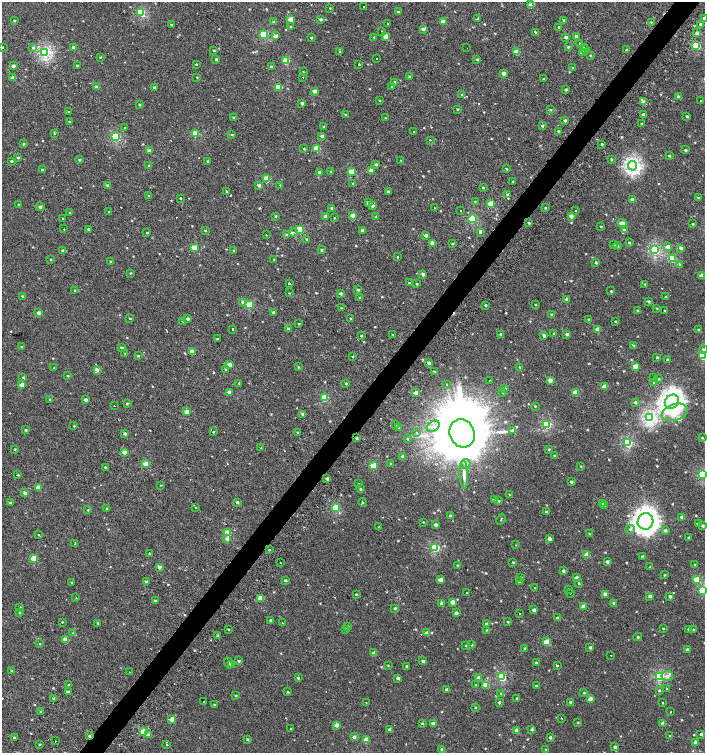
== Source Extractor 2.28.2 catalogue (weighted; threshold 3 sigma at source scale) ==
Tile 10 of 4 x 4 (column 2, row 3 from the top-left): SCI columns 1638-3043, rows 1530-3030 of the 6057 x 6034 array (HDU 1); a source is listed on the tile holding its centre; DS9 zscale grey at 2 x 2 block average (1 PNG px = mean of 2 x 2 image px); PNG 707 x 755 px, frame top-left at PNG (2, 2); each listed source drawn as its Kron ellipse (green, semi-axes under 4 px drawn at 4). Shown black and unused: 4% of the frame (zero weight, under 2 of 3 exposures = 2% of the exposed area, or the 3 px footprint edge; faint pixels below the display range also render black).
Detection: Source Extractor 2.28.2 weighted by HDU 2 'WHT'; one run over the whole footprint, this tile lists its part. Background 7.35e-04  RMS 0.0038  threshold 0.0169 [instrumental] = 3 sigma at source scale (4.5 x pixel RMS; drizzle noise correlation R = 1.50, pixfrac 1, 0.0396/0.0396 arcsec/px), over >= 5 px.
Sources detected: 649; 12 cosmic-ray / hot-pixel residue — neither listed nor drawn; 1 coinciding with a brighter row at this scale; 6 inside a brighter listed object's ellipse — not listed separately; of the other 630, all 500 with FLUX_AUTO >= 0.529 (the completeness limit of this list) listed and drawn (130 fainter detections not listed), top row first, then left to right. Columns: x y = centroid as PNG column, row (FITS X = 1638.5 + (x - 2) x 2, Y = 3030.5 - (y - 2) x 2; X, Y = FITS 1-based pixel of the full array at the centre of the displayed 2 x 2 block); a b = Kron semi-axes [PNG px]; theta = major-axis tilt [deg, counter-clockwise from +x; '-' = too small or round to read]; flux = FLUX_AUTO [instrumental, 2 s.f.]
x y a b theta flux
531 5 3 3 - 7.3
363 6 2 2 - 0.58
330 8 3 2 - 0.53
141 12 4 3 - 50
398 12 2 2 - 0.73
704 18 3 3 - 2.2
291 19 3 3 - 11
321 19 3 3 - 1.8
477 19 2 2 - 8.4
564 20 3 3 - 1.1
14 21 3 2 - 0.94
443 21 3 2 - 7.9
274 22 3 3 - 2.2
651 22 3 3 - 0.79
387 23 2 2 - 1.8
701 24 3 2 - 3.6
171 25 3 3 - 0.82
291 27 3 2 - 0.87
559 27 3 2 - 1.2
423 29 4 3 - 2.5
382 31 2 2 - 2.4
536 32 3 2 - 2.5
697 33 3 3 - 3.2
264 34 3 3 - 40
275 36 3 2 - 4.9
576 36 3 3 - 3.6
374 37 2 2 - 0.54
386 37 3 3 - 9.4
566 37 3 3 - 3
311 38 3 3 - 0.83
579 43 2 2 - 1.8
696 46 3 3 - 47
2 47 2 2 - 0.94
33 47 4 4 - 1.7
568 47 3 3 - 1
74 48 3 2 - 4.2
467 48 2 2 - 0.82
584 48 2 2 - 2.1
586 49 2 2 - 1.2
214 50 2 2 - 0.73
626 50 3 2 - 0.61
45 52 4 3 - 130
340 52 3 3 - 0.85
517 52 3 3 - 14
583 52 3 3 - 8.2
590 55 3 2 - 0.62
100 57 3 2 - 0.62
377 58 2 2 - 0.89
216 59 3 3 - 1.4
477 59 3 3 - 1.2
286 61 3 3 - 23
196 64 3 2 - 0.7
359 64 2 2 - 1.4
77 65 3 2 - 0.64
13 66 3 2 - 3.4
271 67 3 3 - 1.7
572 68 3 3 - 0.64
303 72 3 2 - 0.62
503 73 3 2 - 4.2
197 77 2 2 - 0.53
303 77 2 2 - 1.3
410 77 3 3 - 1
13 78 3 2 - 6.4
543 79 3 2 - 0.55
395 82 3 3 - 2.9
97 87 3 3 - 5
154 87 3 2 - 1.6
279 87 3 3 - 20
392 87 3 3 - 0.89
566 89 3 3 - 1.1
314 91 3 2 - 4.6
461 94 3 2 - 0.65
678 96 4 3 - 1.1
379 100 3 2 - 0.72
700 101 2 2 - 4.8
644 102 3 3 - 8.3
302 103 3 3 - 1.8
139 104 3 2 - 1.1
457 109 3 3 - 0.78
550 110 3 3 - 0.86
69 112 3 2 - 0.78
346 115 3 3 - 1.1
643 115 3 3 - 3.1
687 116 3 2 - 1
233 117 3 3 - 0.81
385 118 3 2 - 0.69
565 120 3 3 - 1.4
69 121 3 3 - 0.74
642 124 3 3 - 0.99
542 126 3 3 - 1.4
125 127 2 2 - 2.9
324 127 2 2 - 1.3
558 131 3 3 - 0.56
413 132 2 2 - 1.2
54 133 3 3 - 0.56
195 134 3 3 - 26
232 135 3 3 - 0.91
322 136 3 3 - 2.9
115 137 3 3 - 60
430 140 2 2 - 1.5
23 144 3 3 - 1.1
602 144 2 2 - 0.81
304 149 3 3 - 0.71
316 149 3 3 - 20
686 150 3 3 - 1.2
149 151 3 2 - 8
669 156 3 3 - 1.1
18 157 3 3 - 0.96
611 159 3 2 - 0.87
79 160 3 2 - 1.3
401 160 3 2 - 0.55
11 161 3 2 - 1.2
207 161 2 2 - 0.65
376 164 3 3 - 1.5
149 166 3 3 - 0.86
633 166 5 4 - 210
506 169 3 2 - 0.83
42 170 2 2 - 1.1
371 171 3 3 - 6.5
319 172 3 3 - 1.8
331 172 2 2 - 0.55
352 172 3 3 - 20
267 179 3 3 - 22
513 181 3 3 - 0.8
353 184 3 3 - 1.6
108 185 3 2 - 1.7
259 185 3 3 - 2.3
280 185 2 2 - 0.67
483 187 3 3 - 0.79
226 191 2 2 - 2
388 192 3 3 - 1.4
507 195 4 3 - 1.5
149 196 3 2 - 0.6
180 198 2 2 - 8
698 198 3 2 - 0.61
633 200 3 2 - 6.2
475 202 3 2 - 0.56
368 203 3 3 - 2.3
18 204 2 2 - 0.54
491 204 3 3 - 21
372 206 3 3 - 2.7
40 207 4 4 - 1.7
332 208 3 2 - 3.1
435 208 2 2 - 1.6
545 208 3 2 - 0.66
460 210 2 2 - 2.4
575 211 2 2 - 5.9
109 212 2 2 - 0.55
70 213 3 2 - 0.62
275 216 3 2 - 0.81
326 216 3 2 - 4.7
353 216 3 2 - 7.6
571 216 3 3 - 4.7
376 217 3 3 - 1.1
334 218 2 2 - 0.79
63 219 2 2 - 8.3
472 219 4 3 - 50
529 223 3 3 - 1.1
622 223 5 3 - 9.7
693 224 3 3 - 0.66
601 227 3 2 - 0.79
64 229 2 2 - 1.5
88 229 2 2 - 1.1
205 230 3 2 - 0.84
299 230 3 3 - 31
624 230 4 3 - 1.7
362 231 3 3 - 3.3
147 232 3 2 - 0.87
293 232 4 2 - 0.99
480 232 3 2 - 3.8
266 235 2 2 - 1.4
286 235 4 3 - 1.5
426 235 3 3 - 3.5
306 239 3 3 - 0.73
433 243 3 3 - 8.7
629 243 3 3 - 1.2
452 244 3 3 - 0.74
614 245 3 2 - 0.61
618 246 4 2 - 0.71
668 247 4 3 - 4.5
194 248 3 3 - 16
681 248 3 3 - 2.9
233 250 3 2 - 0.56
322 250 3 3 - 1.2
654 250 3 3 - 85
63 251 3 3 - 1.9
398 257 2 2 - 4.2
51 259 3 2 - 0.63
274 259 3 2 - 0.58
672 259 3 3 - 37
111 262 3 2 - 0.94
596 262 3 3 - 1.1
679 264 3 3 - 0.96
130 273 3 2 - 0.7
423 274 3 3 - 3.1
702 276 3 3 - 9.4
289 283 2 2 - 4.8
409 283 2 2 - 1.3
417 284 2 2 - 0.77
645 284 3 3 - 0.68
75 290 3 2 - 0.59
358 290 3 3 - 1.6
611 291 2 2 - 0.6
289 293 2 2 - 0.53
340 293 3 3 - 1.9
22 296 2 2 - 0.78
666 297 3 2 - 1.2
360 298 3 3 - 1
567 299 3 3 - 2.5
649 301 3 3 - 1.3
242 302 4 3 - 1.3
535 304 3 2 - 0.58
249 305 3 3 - 26
485 305 3 2 - 1
341 308 3 2 - 0.66
657 308 3 2 - 0.66
637 310 3 2 - 0.6
665 311 3 2 - 0.82
273 312 3 3 - 1.2
39 313 3 3 - 4.2
551 314 3 3 - 0.64
130 318 3 2 - 0.75
350 318 2 2 - 1.4
188 319 3 3 - 2.3
588 319 3 2 - 0.64
183 321 3 2 - 0.66
615 321 3 2 - 0.77
298 324 2 2 - 0.66
232 329 2 2 - 9.9
289 329 3 3 - 1.8
597 329 3 3 - 6.5
698 330 3 3 - 1.2
501 334 3 3 - 1.8
553 334 3 3 - 0.85
567 334 3 2 - 2.5
393 335 2 2 - 1.6
361 336 2 2 - 0.8
544 336 3 3 - 2.8
217 339 3 2 - 0.67
21 346 2 2 - 0.55
634 346 4 3 - 0.9
121 347 3 2 - 1.8
703 349 4 3 - 1.4
192 352 3 3 - 11
125 353 3 2 - 0.55
138 356 3 2 - 0.74
703 356 3 3 - 34
353 357 2 2 - 0.64
657 357 3 3 - 0.91
667 360 3 3 - 1.6
429 363 3 3 - 3
229 365 3 3 - 9
635 366 3 3 - 11
298 367 3 2 - 0.6
520 367 3 3 - 0.95
54 368 3 2 - 0.65
226 369 4 3 - 1.1
98 370 4 3 - 1.5
435 372 3 3 - 1.3
68 375 3 2 - 0.8
23 377 3 3 - 0.69
654 378 3 3 - 0.76
659 379 3 2 - 0.7
490 380 2 2 - 1.2
550 380 3 3 - 6
239 383 3 3 - 0.72
346 383 3 2 - 1
654 383 2 2 - 5
447 384 2 2 - 1.2
22 385 3 2 - 9.5
604 387 3 3 - 7.6
505 389 3 3 - 1.1
229 392 3 3 - 4.5
503 392 3 2 - 0.56
575 392 3 3 - 12
416 393 3 2 - 7.6
324 398 3 3 - 29
50 399 3 3 - 0.85
85 400 3 3 - 3.1
635 402 3 3 - 1.9
672 402 7 6 - 580
127 403 3 3 - 0.79
114 406 2 2 - 7.9
535 406 3 3 - 0.66
187 412 4 3 - 4.3
675 412 13 8 17 20
303 414 3 3 - 2.8
650 418 4 3 - 160
395 424 3 2 - 1.1
547 424 3 3 - 56
74 426 3 3 - 0.69
433 426 7 5 34 4.4
399 428 3 3 - 1.7
26 430 3 3 - 1.2
513 430 4 3 - 2.6
213 432 3 2 - 0.63
125 433 3 3 - 1.3
298 433 3 2 - 0.76
417 433 2 2 - 4.3
462 433 14 12 -65 13000
356 438 3 3 - 1.2
702 438 3 3 - 0.85
407 439 3 3 - 0.73
627 443 3 3 - 66
261 448 2 2 - 0.64
14 449 3 3 - 0.78
549 449 3 3 - 0.84
124 452 3 2 - 7
554 455 3 3 - 0.8
403 456 3 3 - 2.1
146 464 3 2 - 10
391 464 3 3 - 0.72
466 464 5 4 - 2.1
373 466 3 3 - 29
581 466 3 2 - 0.66
105 468 3 2 - 4.2
464 474 14 4 -86 4.1
702 474 3 3 - 57
18 475 4 2 - 0.73
327 479 3 3 - 1.8
571 482 3 3 - 2
359 484 3 2 - 0.56
161 485 3 2 - 0.57
38 487 3 2 - 9.1
360 489 3 3 - 0.85
25 493 3 3 - 2.8
510 494 2 2 - 2.5
494 500 3 3 - 2.9
498 501 3 3 - 0.85
237 502 3 3 - 1.6
363 502 4 2 - 0.81
10 503 3 2 - 2.5
602 504 3 3 - 1.7
605 505 3 3 - 2.3
107 508 3 3 - 0.93
195 508 2 2 - 1
336 508 3 3 - 34
87 510 3 3 - 0.71
546 511 3 3 - 0.76
450 516 3 3 - 1.7
682 517 3 3 - 2.9
501 519 6 2 62 0.6
645 521 8 7 - 740
423 522 2 2 - 0.55
436 524 3 3 - 2
698 524 3 3 - 3.2
703 526 4 3 - 1.6
379 527 2 2 - 0.53
630 529 5 4 - 1.7
665 530 3 3 - 2
227 533 3 3 - 21
590 534 2 2 - 3
38 535 3 2 - 0.57
689 538 2 2 - 1.5
227 539 4 4 - 2.2
549 539 3 3 - 3.5
75 544 4 2 - 1.1
516 545 2 2 - 0.6
435 547 3 3 - 50
269 550 3 2 - 0.6
149 553 2 2 - 1.1
587 555 3 3 - 13
642 556 3 3 - 0.72
33 558 4 3 - 15
513 562 2 2 - 0.81
607 562 3 2 - 2.3
281 563 2 2 - 0.88
695 564 3 2 - 0.61
457 565 2 2 - 0.54
159 567 3 3 - 4.7
650 567 3 2 - 0.57
563 571 3 3 - 1.9
664 575 3 2 - 0.68
521 577 3 3 - 0.94
576 578 3 2 - 4
697 579 3 3 - 15
286 580 3 3 - 1.3
441 580 3 2 - 8.4
71 582 4 2 - 0.75
147 582 3 2 - 2.7
519 582 3 3 - 2.1
579 583 3 3 - 0.83
534 587 2 2 - 0.94
569 589 2 2 - 1.4
703 590 3 3 - 38
466 592 2 2 - 2.6
570 593 2 2 - 1.1
356 594 3 2 - 0.76
605 594 3 3 - 6.2
650 596 3 3 - 2.9
670 597 3 3 - 2.1
76 598 2 2 - 0.65
261 598 3 3 - 12
155 601 3 3 - 1.7
452 602 3 3 - 6.4
442 603 3 3 - 3.1
614 603 3 3 - 2.6
583 606 3 3 - 6
20 607 3 2 - 0.54
395 608 3 3 - 1.1
534 610 3 3 - 3.2
19 612 3 3 - 0.68
456 613 3 3 - 2.5
520 613 2 2 - 1.2
557 618 3 3 - 1.9
270 620 3 3 - 1.1
62 622 3 2 - 0.64
508 622 3 2 - 0.68
97 623 3 2 - 0.57
282 623 2 2 - 0.8
486 624 3 3 - 1.7
348 626 3 3 - 0.7
663 628 3 2 - 0.57
228 629 3 2 - 0.56
346 629 3 3 - 1.3
688 629 3 3 - 1.1
486 630 3 2 - 0.54
693 630 3 3 - 0.65
73 633 3 3 - 0.97
427 633 3 3 - 5.9
218 636 3 3 - 2.6
638 637 4 4 - 1.3
65 640 3 3 - 11
547 642 3 3 - 20
39 644 3 3 - 0.65
472 645 3 2 - 0.56
466 646 3 2 - 0.57
590 647 3 3 - 1.8
525 649 3 2 - 1.7
687 650 3 3 - 2.1
374 653 3 2 - 4.1
611 655 2 2 - 2.2
239 661 3 3 - 1.2
423 661 3 3 - 2.1
228 663 5 4 - 1.6
536 663 3 3 - 1.1
232 664 3 3 - 2.9
388 666 3 3 - 0.57
407 666 3 2 - 1.3
557 666 2 2 - 5.4
12 671 3 2 - 1.7
130 672 2 2 - 7.7
659 676 4 3 - 76
667 676 5 5 - 3.5
502 677 3 3 - 54
298 678 3 3 - 0.93
398 678 3 3 - 2.1
478 678 3 3 - 5
69 685 3 2 - 0.62
476 685 2 2 - 2
486 685 3 3 - 15
536 686 3 3 - 1.7
666 688 2 2 - 2.6
446 689 3 2 - 1.2
659 690 3 3 - 1
68 692 3 2 - 3.6
288 692 3 3 - 0.78
584 693 3 2 - 0.71
501 694 2 2 - 1.3
236 696 3 2 - 0.92
54 698 3 2 - 1.3
517 698 2 2 - 0.56
590 699 3 3 - 6.6
203 701 2 2 - 2.6
499 702 3 3 - 1.3
570 702 3 3 - 1.3
366 703 2 2 - 0.83
663 703 2 2 - 0.57
214 705 2 2 - 0.71
475 707 3 2 - 0.7
41 712 3 2 - 0.64
670 712 2 2 - 0.64
561 718 2 2 - 1.6
172 719 3 2 - 8.1
422 723 3 2 - 0.85
433 723 3 3 - 4.2
578 723 3 2 - 0.6
663 723 3 3 - 4.5
336 725 4 3 - 3.6
291 728 3 2 - 0.63
532 729 4 3 - 1.9
389 730 3 2 - 3.5
517 730 3 3 - 6.5
143 732 3 3 - 26
701 734 3 2 - 1.5
148 735 4 3 - 3.1
89 736 3 3 - 1.1
670 736 3 2 - 0.91
354 737 3 3 - 2.6
550 737 3 3 - 2
14 738 3 3 - 1.1
247 739 3 3 - 1.2
366 740 3 3 - 14
55 741 2 2 - 1.2
695 742 3 2 - 5.1
39 744 3 2 - 0.75
167 745 2 2 - 2.6
615 747 3 3 - 1.9
442 749 3 3 - 2.9
545 749 2 2 - 0.98
Overlapping masked pixels (flux is a lower limit): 2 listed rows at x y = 356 438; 89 736
Isophote crosses this tile's border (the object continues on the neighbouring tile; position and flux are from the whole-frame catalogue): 6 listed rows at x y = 704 18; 2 47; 703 349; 703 356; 702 474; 703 590